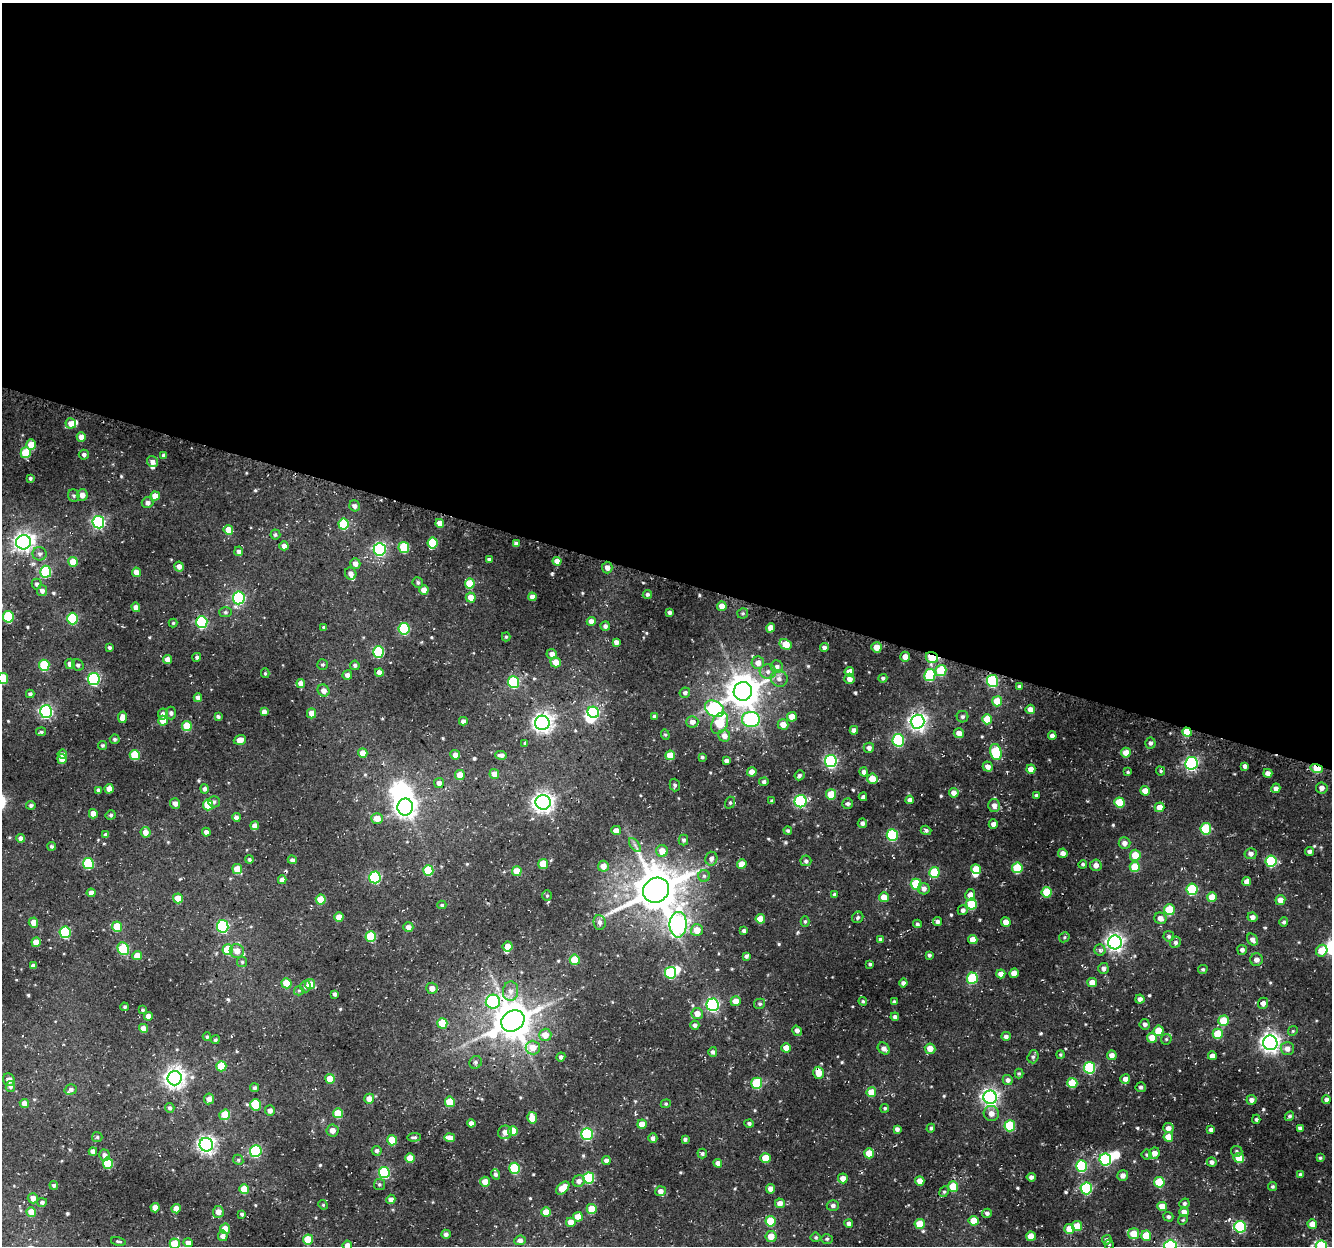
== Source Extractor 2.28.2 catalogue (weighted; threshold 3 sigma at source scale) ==
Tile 3 of 4 x 4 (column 3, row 1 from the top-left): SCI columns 2694-4023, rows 4059-5302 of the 5378 x 5579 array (HDU 1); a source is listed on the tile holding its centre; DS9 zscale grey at full resolution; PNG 1334 x 1248 px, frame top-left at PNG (2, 3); each listed source drawn as its Kron ellipse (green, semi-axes under 4 px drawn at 4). Shown black and unused: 46% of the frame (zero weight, under 3 of 4 exposures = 4% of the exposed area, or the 3 px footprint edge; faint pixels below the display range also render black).
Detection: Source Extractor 2.28.2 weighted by HDU 2 'WHT'; one run over the whole footprint, this tile lists its part. Background 0.035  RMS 0.0048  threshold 0.0217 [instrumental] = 3 sigma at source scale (4.5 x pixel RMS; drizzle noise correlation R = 1.50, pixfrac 1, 0.0396/0.0396 arcsec/px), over >= 5 px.
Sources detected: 565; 5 inside a brighter object's white glare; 1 cosmic-ray / hot-pixel residue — neither listed nor drawn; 6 inside a brighter listed object's ellipse — not listed separately; of the other 553, all 500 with FLUX_AUTO >= 0.629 (the completeness limit of this list) listed and drawn (53 fainter detections not listed), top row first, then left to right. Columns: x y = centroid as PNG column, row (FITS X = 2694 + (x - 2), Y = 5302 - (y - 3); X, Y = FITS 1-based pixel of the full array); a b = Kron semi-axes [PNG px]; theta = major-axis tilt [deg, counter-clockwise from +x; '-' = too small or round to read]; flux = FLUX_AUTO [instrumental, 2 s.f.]
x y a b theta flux
71 423 5 5 - 5.1
81 437 4 4 - 3.8
31 445 5 5 - 9.5
26 453 5 5 - 17
84 455 5 5 - 1.4
164 455 4 4 - 1.8
152 462 6 5 - 2.4
30 478 3 3 - 0.91
82 495 6 5 - 3.3
74 496 6 5 - 0.96
155 496 4 4 - 5.5
147 503 6 5 - 2.1
354 506 5 5 - 2
98 522 6 6 - 81
440 523 4 4 - 3.8
343 524 5 5 - 24
228 530 5 4 - 7.8
275 534 5 5 - 0.83
23 542 7 7 - 210
433 543 5 5 - 21
516 544 4 3 - 1.7
284 546 4 4 - 2.4
404 547 6 5 - 24
380 549 6 6 - 76
239 551 5 4 - 1.6
40 554 7 6 - 1.6
489 559 4 3 - 1.5
557 561 4 4 - 4.7
73 562 5 5 - 9.6
355 563 5 5 - 3
179 566 5 5 - 3.1
607 568 6 5 - 2.6
46 572 6 5 - 29
136 572 4 4 - 4.8
351 574 6 5 - 2.2
418 582 5 5 - 0.97
470 583 5 5 - 12
37 584 5 5 - 1.3
424 590 4 4 - 4.5
42 591 5 5 - 2.4
647 594 4 4 - 1.1
532 597 4 4 - 3.5
239 598 6 6 - 55
471 598 5 5 - 4.7
722 606 5 5 - 4.5
136 607 4 4 - 3.2
225 612 6 5 - 0.89
670 612 3 3 - 1
743 613 5 5 - 0.76
8 617 6 5 - 28
72 619 6 5 - 35
591 621 4 4 - 2.9
202 622 6 5 - 50
173 623 4 4 - 0.69
605 626 5 5 - 1.6
324 627 3 3 - 0.8
771 628 5 4 - 5.2
404 629 6 5 - 36
506 637 4 4 - 0.69
616 642 4 4 - 2
786 644 6 5 - 10
109 647 3 3 - 0.97
824 647 4 4 - 1.8
876 647 5 5 - 4.8
379 652 6 5 - 35
552 654 5 5 - 2.7
197 657 4 4 - 1.1
905 657 5 5 - 3.2
932 657 6 5 - 16
168 659 4 4 - 4
556 662 5 5 - 6.3
758 663 6 6 - 3.3
70 664 5 5 - 2.8
44 665 5 5 - 27
78 665 6 5 - 1.3
322 665 5 5 - 0.91
355 665 5 4 - 1.2
777 667 6 6 - 1.6
941 670 6 5 - 20
379 672 4 4 - 3.1
768 672 8 7 - 2.4
849 672 5 4 - 4.6
265 673 5 4 - 0.64
347 675 5 5 - 2.4
930 675 6 5 - 34
3 678 5 5 - 17
883 678 4 4 - 1.1
94 679 6 5 - 67
779 679 8 8 - 2.6
849 679 5 5 - 2.8
992 681 6 5 - 45
514 682 6 5 - 36
301 684 4 4 - 4.3
1019 686 4 4 - 0.89
323 690 6 5 - 3
743 691 9 9 - 910
685 693 5 5 - 1.3
30 694 4 4 - 1.2
198 698 4 4 - 2.7
997 701 5 5 - 10
714 709 10 7 -30 70
1030 709 4 4 - 3.3
46 712 6 6 - 87
264 712 4 4 - 2.6
593 712 6 5 - 42
171 713 6 5 - 1.1
312 713 5 4 - 4.8
163 714 5 5 - 2.8
655 716 4 3 - 1.2
122 717 6 4 81 4
218 717 4 3 - 1.2
792 717 5 4 - 5
963 717 6 5 - 1.2
751 719 9 7 -4 69
987 719 5 5 - 10
163 721 5 4 - 5.3
463 721 4 4 - 2
692 722 6 5 - 2.8
917 722 7 7 - 190
542 723 7 7 - 250
720 723 11 7 64 16
783 724 5 5 - 4.6
187 726 5 5 - 14
854 730 4 4 - 2.3
41 732 5 4 - 0.94
1187 732 5 4 - 11
959 733 5 5 - 3.8
665 735 5 4 - 0.69
724 736 6 5 - 3.5
1052 736 4 4 - 2.6
115 739 5 4 - 1
240 740 6 4 19 4.3
898 740 6 5 - 44
525 743 4 4 - 0.76
1150 743 5 5 - 1.4
103 745 4 4 - 0.7
869 748 5 5 - 2
996 752 8 5 -76 31
363 753 5 4 - 6
1126 753 5 5 - 5.9
62 754 5 4 - 2
135 755 5 5 - 17
455 755 5 4 - 2.6
501 755 6 4 -4 1.7
670 755 5 5 - 9
702 757 4 3 - 0.93
62 759 5 5 - 6.2
727 761 4 4 - 1.9
831 761 6 6 - 84
1191 763 6 6 - 89
1245 766 4 4 - 1.8
988 767 5 5 - 2.8
1317 768 6 4 -16 14
1031 769 4 4 - 3.6
1161 771 5 3 - 0.7
752 772 5 4 - 3
864 772 4 4 - 1.6
1128 772 3 3 - 0.7
1268 773 4 4 - 2.4
494 774 5 4 - 3.2
460 775 5 5 - 7.1
799 775 5 4 - 1.1
872 779 5 5 - 6.9
764 782 4 4 - 1
439 783 5 5 - 2.4
675 785 6 5 - 0.95
1276 788 5 4 - 2.2
1322 788 6 5 - 2.3
109 789 5 4 - 4
204 789 5 4 - 1.4
99 790 4 3 - 1.5
1145 791 5 5 - 4.7
954 793 5 5 - 2.9
831 794 5 5 - 13
1036 795 4 3 - 1.1
863 797 4 3 - 1.3
910 800 4 4 - 2.1
772 801 3 3 - 0.85
800 801 6 6 - 58
214 802 6 5 - 1
543 802 8 7 - 250
1119 802 5 5 - 16
175 803 5 5 - 2.2
730 803 6 5 - 0.87
848 804 5 5 - 1.2
31 805 5 4 - 1.3
208 805 5 5 - 19
994 806 6 6 - 2.8
405 807 8 8 - 320
1159 807 5 5 - 4.6
93 814 5 4 - 4.4
111 815 5 4 - 0.95
236 817 4 4 - 2
377 818 5 5 - 5.7
862 823 5 4 - 1.7
993 824 4 4 - 2
255 826 4 4 - 3.7
1206 829 5 5 - 26
616 830 5 4 - 3.2
926 830 5 4 - 1.3
788 831 4 4 - 0.94
145 832 5 5 - 3.9
206 832 4 4 - 1.8
106 835 4 3 - 1.5
892 835 6 5 - 36
21 838 4 4 - 2.5
683 840 5 5 - 1.1
1124 843 6 6 - 2.8
635 845 8 4 -53 1.3
52 846 4 4 - 1
662 851 6 6 - 5.5
1310 852 5 4 - 1.7
1063 853 5 4 - 2.6
1251 854 6 5 - 2
1135 855 5 5 - 10
249 859 4 4 - 0.96
711 859 7 6 - 2.1
292 860 4 4 - 1.5
806 861 5 5 - 1.2
1271 861 6 5 - 38
88 864 5 5 - 29
543 864 5 5 - 10
742 864 5 4 - 5.7
1083 864 4 4 - 0.84
1096 865 6 5 - 2.8
603 866 5 5 - 4.3
1135 867 5 5 - 14
1017 868 5 5 - 21
237 869 5 5 - 9.3
976 869 5 5 - 8.1
428 871 5 5 - 19
517 871 5 5 - 7.8
934 872 5 5 - 20
704 876 6 6 - 0.97
375 877 6 6 - 53
282 880 4 4 - 2.7
1247 882 4 4 - 2.9
916 884 5 5 - 25
924 889 6 5 - 2.4
1192 889 6 5 - 33
656 890 13 12 - 1800
1047 892 5 5 - 14
91 893 4 4 - 3
834 894 4 4 - 0.87
970 895 6 5 - 2.8
547 896 5 4 - 0.65
884 897 5 5 - 5.7
1212 897 5 5 - 8.1
178 898 5 5 - 7.3
321 900 5 5 - 8.6
1280 900 5 5 - 4.1
971 904 5 5 - 24
442 905 4 4 - 0.76
963 910 5 5 - 1.6
1169 910 5 5 - 17
339 917 5 4 - 5.6
858 917 6 5 - 0.91
1252 917 5 4 - 2
1160 918 6 5 - 2.8
760 919 5 4 - 7.3
805 921 5 4 - 0.79
600 922 7 6 - 2.2
938 922 4 4 - 1.6
1006 922 5 4 - 5.1
1284 922 4 4 - 1.1
33 923 5 5 - 3.9
917 924 4 3 - 0.94
678 925 13 8 89 160
223 926 6 6 - 55
117 927 5 5 - 11
408 927 5 5 - 2.6
697 930 6 5 - 6.4
744 931 4 3 - 1.1
65 932 6 5 - 33
1169 936 5 5 - 1.1
371 937 5 5 - 25
1064 937 5 4 - 0.63
880 939 4 4 - 0.98
973 940 4 4 - 5.5
1252 940 6 5 - 2.1
36 942 5 4 - 6.5
1115 942 7 7 - 180
1175 942 6 5 - 1.3
508 946 5 5 - 5
123 949 6 5 - 29
228 950 5 5 - 14
1100 950 5 5 - 1.1
1242 950 5 5 - 1.7
237 951 7 7 - 4.4
1322 951 6 5 - 8.1
929 955 3 3 - 0.98
137 956 5 4 - 4.9
746 956 4 3 - 1.2
575 960 5 5 - 12
1256 960 6 6 - 2.5
242 962 5 5 - 0.7
870 964 3 3 - 0.89
33 966 4 4 - 1.5
1103 968 5 5 - 1.8
1203 969 5 4 - 0.75
671 973 6 5 - 39
1014 973 5 4 - 4.9
1001 974 4 4 - 3.1
972 978 5 5 - 30
287 983 5 5 - 10
903 983 4 4 - 1.7
1092 983 5 4 - 4.4
310 984 5 5 - 6.3
305 986 6 5 - 1.2
432 988 6 5 - 3.9
299 991 5 4 - 0.68
511 991 10 7 84 3
335 994 4 3 - 1.3
1140 999 4 4 - 2.1
736 1001 5 5 - 5.3
863 1001 4 4 - 0.76
493 1002 7 7 - 61
894 1002 3 3 - 1.1
1263 1003 5 5 - 2.5
760 1004 5 5 - 0.82
713 1005 6 6 - 87
124 1007 4 3 - 0.78
143 1010 3 3 - 0.86
697 1013 6 5 - 4
148 1016 4 4 - 2.5
895 1017 4 4 - 1.4
513 1021 12 10 34 1200
1224 1021 5 5 - 13
442 1023 5 5 - 15
1145 1024 5 5 - 1.4
695 1025 4 4 - 1.5
143 1028 4 4 - 3.3
797 1031 5 4 - 2.2
1158 1031 5 5 - 7.8
1293 1031 5 4 - 0.63
1218 1034 5 5 - 13
545 1035 6 6 - 5.6
1006 1036 5 4 - 1.6
207 1037 4 3 - 0.77
1152 1038 5 5 - 5.4
1166 1039 6 5 - 0.78
215 1040 4 4 - 0.85
1270 1043 7 7 - 250
533 1048 7 7 - 6
786 1048 4 4 - 5.1
1287 1048 7 6 - 3.3
884 1049 7 5 -42 2.7
930 1049 5 5 - 5.2
713 1052 5 4 - 1.4
1060 1055 4 4 - 0.69
1112 1055 5 4 - 2.9
1212 1056 4 4 - 2.7
561 1057 5 4 - 1.3
1033 1057 7 5 72 1
476 1062 6 6 - 1.1
221 1066 5 5 - 16
1090 1068 6 5 - 41
818 1073 6 5 - 7.4
1019 1073 5 4 - 0.68
175 1078 7 7 - 270
330 1079 5 5 - 9.4
1125 1079 5 5 - 2.7
9 1080 6 5 - 3.2
1008 1080 5 5 - 1.7
757 1083 5 5 - 29
1072 1083 5 5 - 14
10 1086 5 4 - 1.4
1141 1087 5 5 - 1.2
254 1088 4 4 - 1.1
71 1089 6 5 - 1.5
871 1092 5 5 - 7.8
990 1097 7 6 - 160
209 1099 5 5 - 3.4
369 1099 5 5 - 3.9
1251 1100 5 5 - 2.2
1326 1100 4 4 - 1.7
450 1102 5 5 - 14
24 1103 4 4 - 3.4
666 1104 5 4 - 0.69
255 1105 5 5 - 23
170 1108 5 5 - 1.3
885 1108 4 4 - 0.71
270 1110 5 5 - 2.2
338 1113 5 5 - 12
991 1113 8 7 - 3.5
225 1115 5 5 - 12
1289 1116 5 4 - 1
532 1118 6 5 - 6.1
1256 1119 4 4 - 0.82
471 1123 4 4 - 2.3
642 1124 5 4 - 5.7
749 1124 4 4 - 1
1010 1126 5 5 - 23
931 1128 4 4 - 0.88
1168 1128 5 5 - 3.1
1300 1128 4 3 - 1.2
897 1129 4 4 - 1.7
332 1130 6 6 - 3.1
1211 1130 4 3 - 1.5
513 1131 5 5 - 8.8
505 1132 7 7 - 3.3
587 1134 6 6 - 49
97 1137 5 5 - 0.79
414 1137 7 3 3 0.86
1168 1137 5 5 - 7.2
450 1138 5 4 - 3.9
653 1138 5 4 - 1.6
685 1139 4 3 - 1.2
392 1140 5 5 - 15
206 1145 7 6 - 180
93 1151 4 4 - 2.6
256 1151 6 5 - 48
377 1151 5 5 - 1.4
1237 1151 6 5 - 0.9
869 1153 5 5 - 7.3
1154 1153 6 5 - 3.2
702 1154 5 4 - 0.94
104 1155 5 5 - 2.1
1147 1155 5 5 - 0.66
410 1158 5 5 - 7.4
765 1158 5 5 - 8.5
1239 1158 5 5 - 9.6
1320 1158 4 3 - 0.78
238 1160 5 4 - 0.81
606 1160 4 4 - 1.9
1105 1160 6 5 - 49
1212 1162 5 5 - 1.7
108 1163 5 5 - 26
718 1163 4 4 - 2.5
1081 1166 6 5 - 42
515 1168 5 5 - 29
384 1173 5 5 - 43
496 1174 5 4 - 1.2
1300 1175 4 3 - 0.99
1123 1176 6 5 - 2.3
1031 1177 4 4 - 1.7
589 1178 5 5 - 33
843 1178 5 5 - 3.8
579 1181 6 5 - 2.3
920 1181 5 4 - 4.7
485 1182 5 5 - 4.5
1159 1182 5 5 - 20
379 1184 5 5 - 0.86
54 1185 4 4 - 1.2
1272 1186 4 4 - 0.82
953 1187 5 5 - 13
563 1188 8 5 45 6.9
1086 1188 6 5 - 47
244 1189 5 5 - 8.6
770 1189 5 4 - 2.9
661 1191 5 5 - 2.9
944 1192 5 4 - 0.76
33 1198 5 5 - 3.5
391 1199 5 4 - 2.1
42 1202 5 4 - 1.2
780 1203 5 5 - 3.1
1184 1203 5 5 - 1.1
323 1205 5 4 - 0.63
833 1205 6 5 - 1.6
1162 1206 5 4 - 6.4
155 1208 5 4 - 4.3
176 1209 5 4 - 5.2
592 1209 5 5 - 10
31 1212 5 5 - 8.2
218 1212 6 5 - 3.1
546 1212 5 5 - 5.8
1184 1212 5 4 - 4.9
987 1213 5 4 - 1.3
242 1214 4 3 - 1
578 1217 5 5 - 5.2
1168 1217 5 4 - 1
1183 1220 5 4 - 0.63
770 1221 5 5 - 13
974 1221 5 5 - 7.5
571 1222 5 4 - 4.5
849 1223 4 4 - 1.7
920 1224 5 5 - 12
1312 1224 5 5 - 6.3
1077 1226 5 5 - 7.3
1240 1227 6 6 - 43
225 1229 5 5 - 5.1
1069 1229 5 5 - 5.9
446 1234 4 4 - 1.6
1133 1234 5 5 - 8.4
223 1236 5 5 - 2.4
1031 1236 5 4 - 6.5
1146 1236 5 5 - 11
771 1237 5 5 - 5.5
816 1237 5 5 - 0.87
308 1239 5 5 - 14
827 1239 6 5 - 0.81
520 1240 6 4 5 2.1
1107 1240 5 4 - 1.3
118 1241 7 3 -12 0.66
188 1243 4 4 - 3.1
175 1244 5 5 - 14
1109 1244 5 4 - 0.64
347 1245 5 5 - 2.9
1170 1246 6 6 - 59
1322 1246 6 5 - 31
Overlapping masked pixels (flux is a lower limit): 4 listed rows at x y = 932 657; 1187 732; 1317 768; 818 1073
Isophote crosses this tile's border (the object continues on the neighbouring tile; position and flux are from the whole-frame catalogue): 5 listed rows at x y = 3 678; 175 1244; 347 1245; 1170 1246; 1322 1246